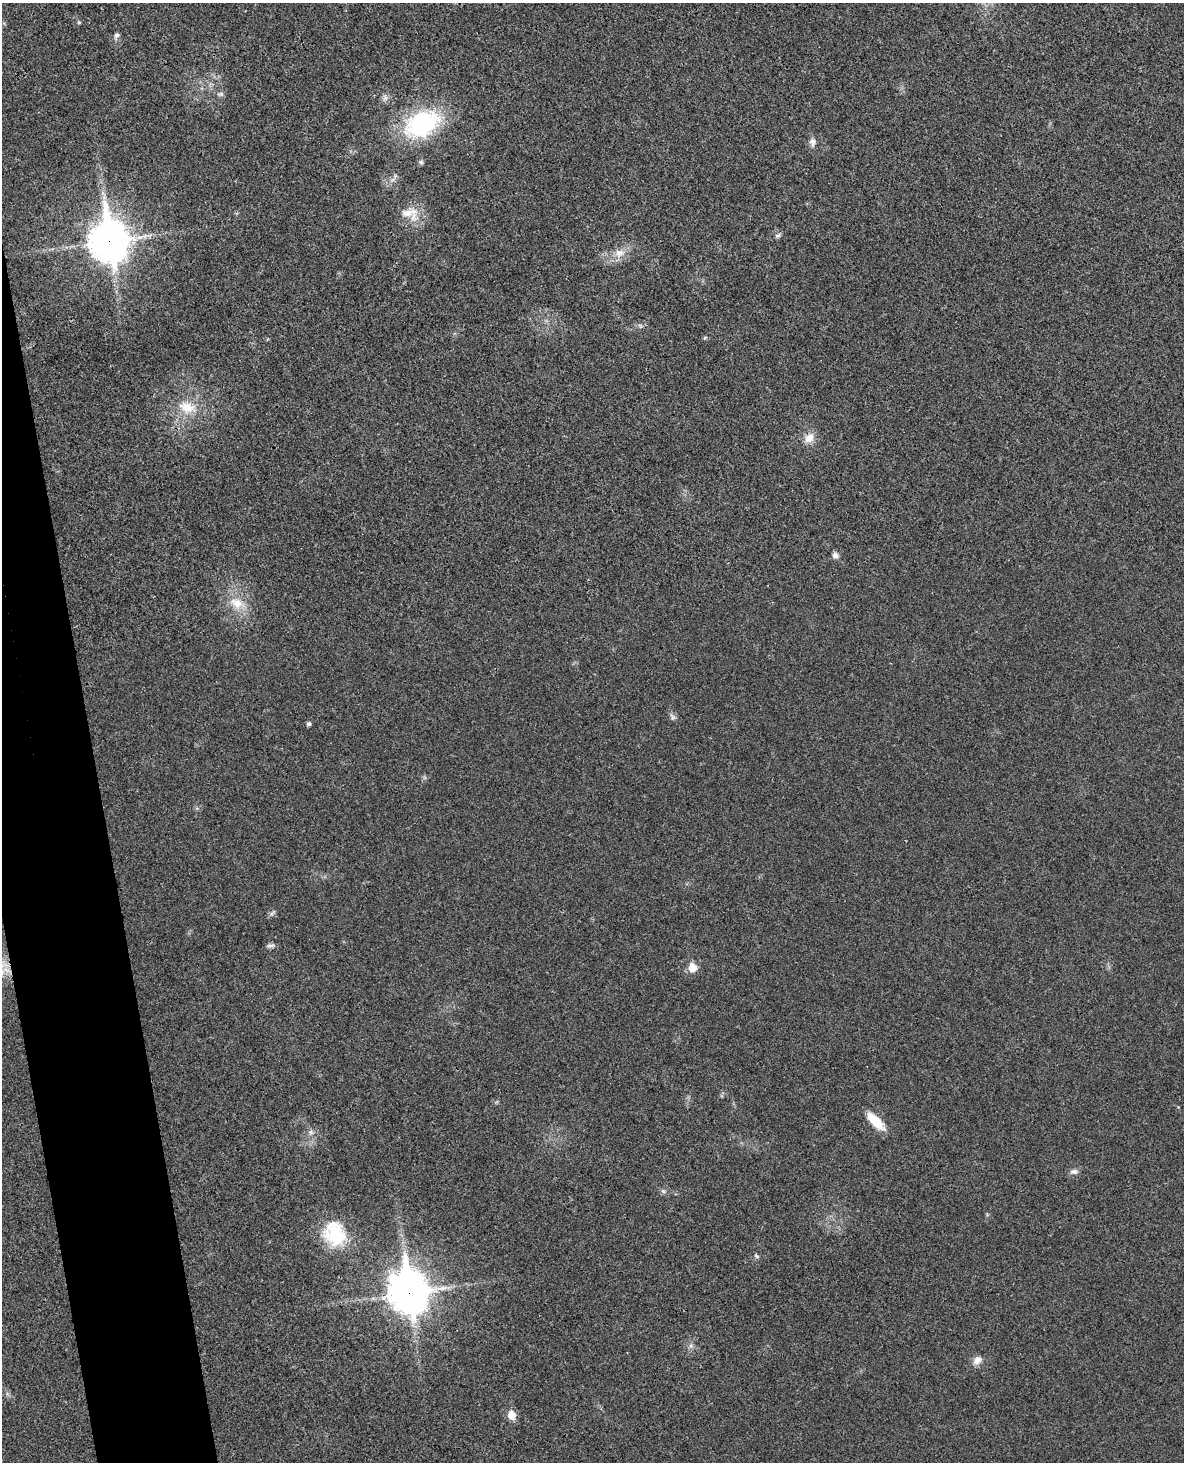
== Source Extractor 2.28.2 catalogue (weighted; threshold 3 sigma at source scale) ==
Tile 7 of 4 x 3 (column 3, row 2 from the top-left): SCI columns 2423-3604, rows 1607-3066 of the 4844 x 4780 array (HDU 1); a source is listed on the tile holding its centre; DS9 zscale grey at full resolution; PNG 1186 x 1464 px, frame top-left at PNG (2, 3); no overlay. Shown black and unused: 6% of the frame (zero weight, under 3 of 4 exposures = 6% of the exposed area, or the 3 px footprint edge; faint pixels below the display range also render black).
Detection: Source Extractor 2.28.2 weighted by HDU 2 'WHT'; one run over the whole footprint, this tile lists its part. Background 0.0217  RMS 0.0058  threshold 0.0262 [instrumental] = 3 sigma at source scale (4.5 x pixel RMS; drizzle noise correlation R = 1.50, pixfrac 1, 0.05/0.05 arcsec/px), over >= 5 px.
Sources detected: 29; all 29 listed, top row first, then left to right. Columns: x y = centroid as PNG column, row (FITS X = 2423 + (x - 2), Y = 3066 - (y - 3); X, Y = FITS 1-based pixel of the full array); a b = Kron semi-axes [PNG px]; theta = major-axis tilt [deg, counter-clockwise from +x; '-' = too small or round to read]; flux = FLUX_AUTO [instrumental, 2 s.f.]
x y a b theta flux
116 35 9 6 66 1.9
221 94 10 5 -3 1.5
422 123 32 21 27 77
813 142 12 8 -87 2.9
421 162 6 6 - 1.2
408 213 27 11 11 9
778 235 8 5 28 1.3
109 241 16 13 -82 1300
620 253 15 11 1 6.2
705 338 6 3 20 0.69
187 407 26 16 -18 15
809 438 14 11 53 6.1
835 555 8 7 - 2.5
237 603 22 14 -25 12
673 717 10 6 -66 1.8
309 724 5 5 - 1.3
272 913 10 4 36 1.3
271 945 11 5 10 1.7
692 968 6 6 - 13
875 1121 25 10 -46 13
311 1132 8 6 -22 1.9
1074 1171 11 7 0 2.2
663 1191 7 4 -44 1.2
334 1234 30 29 - 29
757 1256 7 5 -27 1
409 1292 16 13 -78 1400
691 1346 6 5 - 1.4
977 1360 12 9 44 4
511 1415 6 5 - 13
Overlapping masked pixels (flux is a lower limit): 2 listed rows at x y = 109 241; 409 1292